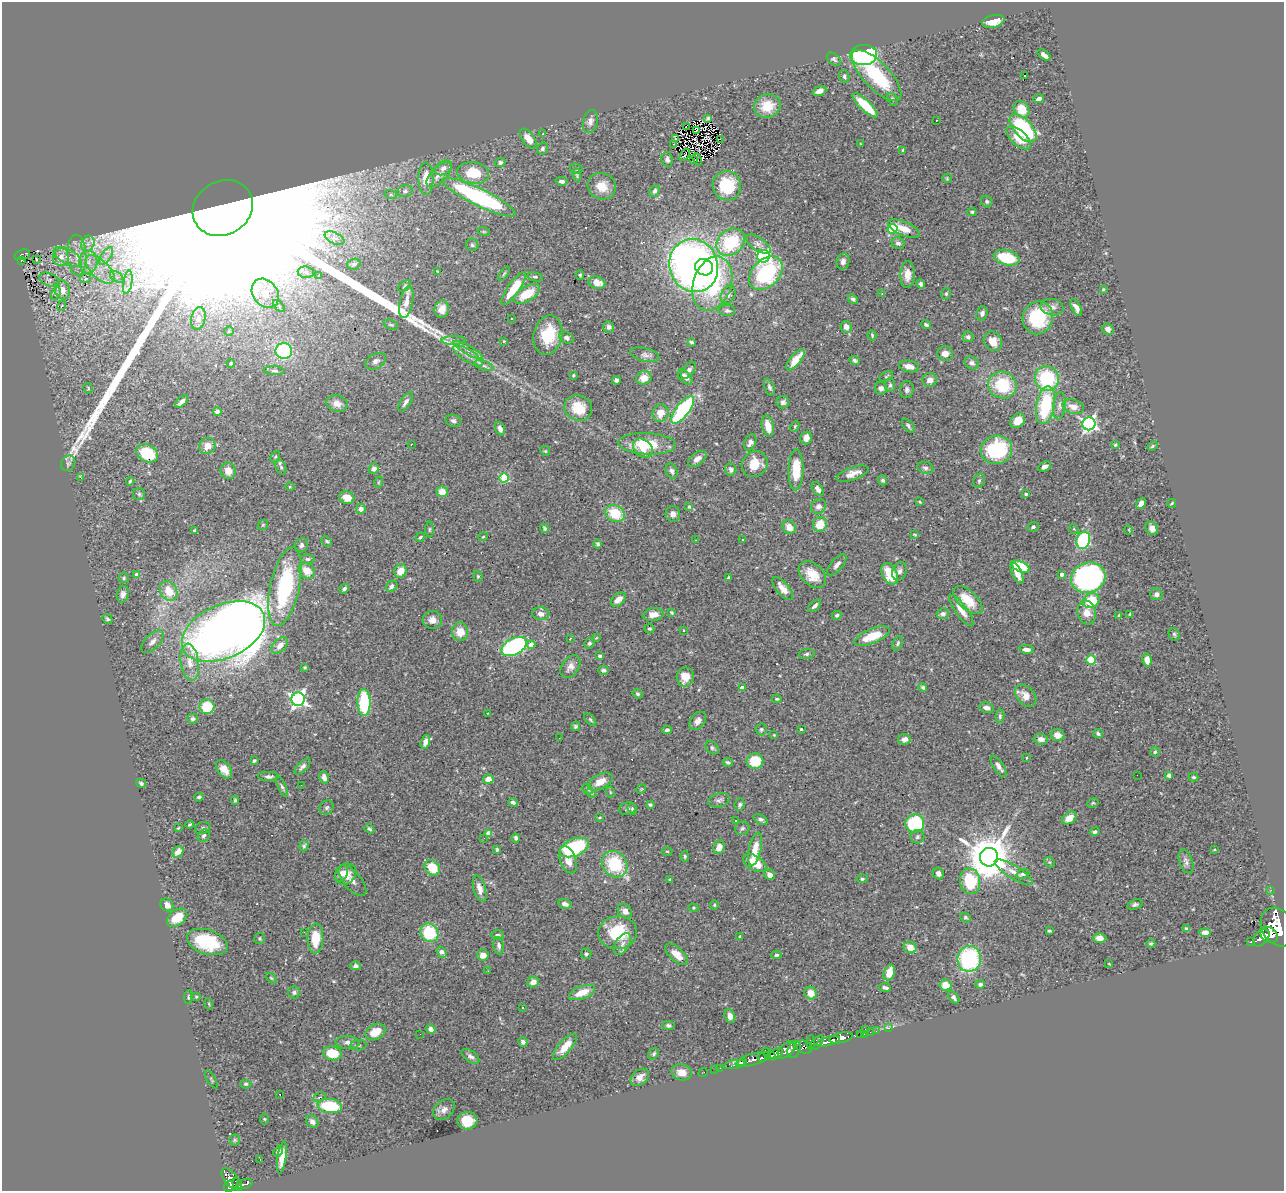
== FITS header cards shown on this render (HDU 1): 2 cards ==
NAXIS1  =                 1282
NAXIS2  =                 1189

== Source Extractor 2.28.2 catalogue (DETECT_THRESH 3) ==
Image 1282 x 1189 px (HDU 1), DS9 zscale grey, 1 PNG px = 1 image px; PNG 1286 x 1193 px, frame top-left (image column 1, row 1189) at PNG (2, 2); each listed source drawn as its Kron ellipse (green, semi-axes under 4 px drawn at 4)
Background 0.763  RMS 0.027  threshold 0.0798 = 3 sigma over >= 5 px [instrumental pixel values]
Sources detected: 508; of the 508, the 500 brightest by FLUX_AUTO listed and drawn (8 fainter detections omitted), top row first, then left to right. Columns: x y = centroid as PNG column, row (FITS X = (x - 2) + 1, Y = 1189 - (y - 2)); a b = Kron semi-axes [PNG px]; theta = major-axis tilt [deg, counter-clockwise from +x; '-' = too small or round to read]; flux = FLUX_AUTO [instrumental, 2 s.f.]
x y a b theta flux
993 21 11 6 13 22
863 55 13 10 3 260
1044 55 7 4 -38 8.4
834 59 8 5 -39 3.7
877 75 33 13 -46 110
1024 75 3 3 - 44
844 76 6 5 - 3.6
819 91 7 4 20 8.9
892 99 7 5 -62 3.5
1039 99 5 3 - 6
865 105 16 5 -43 59
767 106 13 11 19 43
1021 109 9 7 -50 37
708 118 4 3 - 2.7
936 120 3 2 - 2.4
590 121 11 7 77 8.9
686 126 3 2 - 1.3
1023 128 17 9 -47 180
697 130 3 2 - 1.3
543 134 3 2 - 9.9
528 138 11 6 -54 22
1019 138 15 7 -41 34
675 139 3 2 - 2.4
720 139 2 2 - 1.7
674 144 3 3 - 11
860 144 4 3 - 1.5
543 149 6 5 - 4.6
903 150 4 3 - 2.2
685 155 7 2 53 1.6
667 159 7 5 -80 5.4
697 159 6 2 -67 2.7
694 160 3 2 - 6.6
500 162 5 4 - 3.6
443 168 9 6 33 7.6
576 169 6 5 - 2.8
473 173 16 11 -8 57
439 175 16 7 44 16
577 175 6 4 -81 2.7
426 178 16 7 -89 26
947 178 5 4 - 2.2
561 181 6 4 -7 6.1
602 186 14 13 - 29
727 186 15 14 - 79
405 191 8 6 15 4.6
655 191 6 5 - 4.7
391 195 6 4 -18 2.5
479 197 40 8 -26 320
987 202 6 5 - 3.3
223 208 31 27 31 480000
972 212 4 4 - 2.7
893 229 5 5 - 130
904 229 17 7 -23 26
484 232 6 4 -19 2.5
334 238 10 5 -26 8
731 242 15 12 42 110
898 243 6 5 - 5.6
88 244 8 6 69 8.3
758 244 14 6 -33 8.9
472 245 6 6 - 3.2
22 255 8 5 17 85
77 255 20 9 -87 28
106 256 10 5 55 8.6
763 256 6 6 - 240
61 257 9 8 - 15
68 257 16 7 -28 17
1007 258 13 7 -15 85
36 259 3 2 - 4.5
21 260 3 3 - 20
843 261 8 6 75 7.6
88 262 11 9 84 17
354 264 7 5 15 3.6
694 265 27 24 -70 1100
704 267 9 8 - 110
100 269 18 9 -45 28
437 271 3 2 - 1.5
306 272 8 5 -7 6.6
766 273 19 13 44 180
504 274 8 3 56 2.3
319 275 3 2 - 1
580 275 5 3 - 2.7
907 275 13 7 87 18
117 277 7 5 -34 6
535 277 8 4 -12 3.2
85 278 5 5 - 7.5
49 280 11 6 -20 2.7
128 282 12 4 81 8.8
597 283 8 6 -16 22
712 284 28 19 72 230
921 284 5 4 - 4.3
405 286 7 4 36 3.1
514 289 20 6 54 49
1103 289 4 3 - 1.8
62 290 9 7 -75 14
265 293 16 12 -53 29
56 294 7 4 62 2.9
527 294 14 7 32 42
882 294 4 3 - 1.5
946 294 6 4 76 2.7
728 295 9 7 65 8
853 299 6 4 -38 4.4
406 302 16 6 78 20
61 306 5 3 - 1.9
279 306 7 4 -46 2.7
1052 307 11 8 -9 9.9
1076 308 9 4 -61 8.6
442 309 9 7 78 15
727 311 8 5 -4 4.7
982 313 7 5 68 7.6
198 318 11 7 77 11
1038 318 17 15 71 100
511 319 2 2 - 1.8
391 325 7 4 -21 3.2
926 325 4 3 - 3.1
609 327 5 5 - 7
846 327 6 5 - 10
1108 329 6 5 - 7.3
229 331 5 4 - 2
548 335 20 14 77 63
872 335 5 3 - 2.2
968 337 5 5 - 4.2
567 338 7 5 -23 6.6
454 340 12 4 0 5.5
504 341 2 2 - 1.4
993 341 10 8 -54 22
691 342 4 3 - 3.3
468 350 17 4 -30 9.6
284 351 8 8 - 150
945 354 8 7 - 12
645 355 15 6 -14 8
468 356 17 6 -33 12
795 360 13 5 50 32
855 360 5 4 - 4.2
376 361 11 7 29 8.9
231 363 4 4 - 2.5
972 363 7 6 - 6.7
484 366 10 4 -19 5.1
909 366 10 5 -11 15
688 370 10 5 55 8.4
274 371 10 3 -2 3.7
573 375 4 3 - 2
886 376 7 4 27 2.1
685 377 9 5 -47 12
644 378 8 6 19 18
1047 378 12 12 - 150
617 380 4 4 - 7.1
930 380 7 7 - 11
890 385 6 5 - 4.1
1002 385 14 13 - 82
769 387 9 5 -69 4.8
88 388 5 4 - 2
881 388 6 6 - 7.1
907 390 8 6 81 5.8
182 402 8 4 45 8.4
406 402 11 5 57 7.4
783 402 6 6 - 5.2
337 404 11 8 -16 13
1046 405 19 9 79 120
1059 406 14 6 84 8
1073 407 11 7 -17 16
578 408 14 12 -27 44
683 410 16 6 52 210
217 412 4 4 - 9
660 413 9 8 - 19
453 421 8 6 -17 5.3
1018 421 8 6 45 23
1089 424 6 6 - 540
768 426 11 5 -76 26
795 426 5 3 - 2.3
908 426 8 4 -49 4.1
500 429 7 4 -70 8.8
806 438 6 5 - 10
750 442 8 5 65 9.4
411 444 3 2 - 2.1
647 444 29 10 -3 65
1115 445 3 2 - 1.8
207 446 8 8 - 17
1152 446 6 3 29 2.2
643 448 11 8 -44 20
996 450 16 14 18 150
545 451 5 4 - 2.2
147 453 11 8 -27 64
275 457 6 4 58 2.3
697 459 10 6 37 11
68 463 8 6 55 4.9
755 464 13 12 - 34
281 467 8 5 -70 4.3
1045 467 7 4 26 7.9
925 468 8 6 -19 5.2
374 469 5 5 - 7.3
731 470 6 5 - 6.1
796 470 20 7 89 56
228 471 8 7 - 16
672 471 8 5 -67 5.5
852 474 17 6 19 16
81 478 3 2 - 3.5
504 478 5 4 - 110
883 480 5 4 - 4
130 481 4 3 - 2.4
979 481 7 5 74 4
379 482 6 3 70 1.9
290 487 4 3 - 1.5
818 489 7 5 -53 7.4
442 492 5 5 - 23
139 494 6 6 - 3.6
1026 494 4 4 - 2
347 498 8 6 -21 22
920 502 3 3 - 2.2
1141 503 6 4 55 11
1172 503 4 2 - 1.8
819 506 8 7 - 8.9
689 507 4 3 - 3.3
361 509 5 5 - 8.7
615 513 10 8 -29 55
673 514 8 7 - 8
820 524 7 6 - 34
263 525 6 4 45 2.2
789 527 7 6 - 19
1033 527 6 4 17 3.5
544 528 5 4 - 2.8
1152 528 7 6 - 9
429 529 8 4 90 2.5
1074 529 5 4 - 2.6
194 530 4 3 - 2
1129 530 5 3 - 1.3
915 535 4 2 - 1.9
420 537 5 3 - 2.3
483 537 5 3 - 1.6
696 540 3 2 - 1.8
742 540 3 3 - 3.1
1083 540 9 6 72 160
327 541 6 4 -44 2.8
598 544 4 4 - 3.7
301 545 7 6 - 5.4
308 559 7 5 0 3.9
837 565 13 6 49 8.1
1020 567 9 5 -22 80
307 571 9 7 -44 28
400 571 7 6 - 23
899 571 9 7 68 6.9
1017 573 11 5 -65 16
890 574 11 7 -63 53
1062 574 4 4 - 8
137 575 4 4 - 18
812 575 16 10 -43 31
478 576 5 4 - 2.4
728 577 3 3 - 2
124 578 5 5 - 2.8
1088 578 17 15 18 430
285 586 40 14 78 200
392 586 6 5 - 6.9
344 589 5 4 - 4.8
783 589 14 6 -50 18
169 591 10 8 -59 35
123 594 8 6 77 8.7
1156 594 6 6 - 6.8
618 600 8 5 40 16
968 600 18 9 -43 40
1091 601 8 7 - 63
815 606 8 4 45 5.5
961 610 19 5 -53 16
672 612 3 3 - 2.4
1087 612 12 9 -77 20
541 614 8 6 -8 9.2
943 614 6 5 - 5.4
1130 614 4 3 - 1.5
653 615 10 6 9 13
837 615 5 4 - 3.7
1119 615 4 3 - 3.3
107 619 5 4 - 3.4
432 620 10 9 - 13
649 629 5 4 - 3.2
684 630 3 3 - 5.5
223 632 44 26 24 2700
460 632 9 8 - 24
1174 634 6 5 - 3.1
872 636 19 7 23 42
596 638 4 2 - 1.2
570 639 3 2 - 1.3
152 642 14 7 46 10
589 643 5 5 - 3.3
898 643 7 5 63 3.7
280 645 10 6 45 11
531 645 4 4 - 16
514 647 14 8 29 300
1026 649 7 4 -7 8.7
807 654 8 5 10 4
600 656 4 3 - 4.3
1091 660 5 4 - 89
1147 660 6 4 -79 14
190 662 19 9 -82 22
305 667 3 3 - 2.1
570 667 13 8 55 11
604 670 5 4 - 5.9
685 677 9 8 - 24
923 687 4 3 - 3
742 688 3 3 - 7.6
638 694 5 4 - 3.3
1026 696 13 8 -48 18
298 699 6 6 - 590
777 699 4 3 - 2.5
364 702 14 6 -89 120
207 707 7 7 - 57
986 708 7 5 -13 7.6
488 713 4 2 - 1.1
1000 716 7 4 82 3.4
193 719 5 5 - 4.9
590 720 7 4 -47 2.6
698 721 10 7 53 12
575 726 5 4 - 3.3
761 729 6 5 - 3.5
801 729 3 3 - 2.6
667 730 5 4 - 4.5
1098 734 5 4 - 3.4
774 735 4 4 - 1.7
1058 735 7 6 - 14
559 738 3 2 - 3.3
904 739 6 5 - 9.3
1041 739 7 5 -2 9.1
425 742 7 4 72 11
712 748 7 5 -46 3.4
1155 752 4 4 - 2.9
1027 758 3 2 - 1.3
254 761 4 3 - 3.1
755 761 8 8 - 46
728 762 5 4 - 3.4
999 766 12 5 -56 9.8
303 767 10 5 45 6.9
224 769 10 6 -54 17
1137 775 2 2 - 16
1169 775 4 4 - 5.5
269 777 11 5 0 6
324 777 6 4 -77 7.7
1194 777 5 3 - 2.6
488 779 5 5 - 15
600 782 13 7 26 21
141 783 5 4 - 3.3
301 785 3 2 - 1.8
282 787 11 4 -64 4.2
588 789 6 4 -45 3.1
641 789 5 4 - 1.7
610 792 5 3 - 2.1
591 793 5 4 - 2.2
199 797 5 3 - 2.5
235 800 4 4 - 2.4
719 800 11 7 15 6.1
513 802 5 4 - 6.2
1093 803 6 4 27 2.4
650 805 4 3 - 2.9
740 805 6 5 - 4.9
327 807 7 6 - 4.4
628 809 8 6 13 5.2
632 809 6 4 -70 2.8
600 818 4 2 - 1.6
1069 818 8 5 33 20
761 819 8 4 -30 5.1
736 821 3 3 - 3.6
189 824 4 3 - 2.5
915 824 9 9 - 140
178 828 3 2 - 1.4
203 828 8 6 18 3.9
742 828 7 6 - 4.3
369 829 5 4 - 3
1095 832 5 4 - 4.1
489 833 4 4 - 25
204 836 7 5 44 4.7
917 837 7 6 - 4.9
484 838 3 3 - 2.1
516 838 4 3 - 4.1
304 846 6 4 72 2.8
719 847 7 5 68 14
574 848 15 8 22 150
755 849 17 6 78 31
497 850 4 3 - 2.9
1214 850 4 2 - 1.4
667 851 5 3 - 1.7
178 852 6 5 - 15
685 856 6 4 -88 2.4
989 857 9 9 - 8100
568 860 14 8 -70 19
1186 861 12 6 -70 7.2
1049 862 6 4 -43 2.3
755 863 12 7 -31 42
615 864 14 12 -49 100
432 868 8 7 - 43
1014 872 22 6 -32 15
342 873 9 6 62 8.4
346 874 11 10 - 17
938 874 6 5 - 7.7
1023 874 6 4 22 6.6
769 875 6 5 - 7.3
670 879 3 3 - 2.4
862 879 5 4 - 2.7
352 881 19 8 -49 13
970 881 13 10 -79 92
480 888 13 6 -75 13
1271 890 2 2 - 10
565 904 6 4 -18 7.8
1135 904 8 4 18 4.4
167 905 7 6 - 12
714 905 4 4 - 2.1
693 908 5 4 - 2
625 911 8 6 -48 12
965 917 5 4 - 3.3
177 918 11 7 36 38
1278 927 20 16 -58 6100
1187 929 4 3 - 3
1049 931 3 3 - 2.3
304 932 3 2 - 1.9
1205 932 6 4 -1 9.4
429 933 10 8 -51 96
618 933 19 16 6 87
497 935 7 5 -1 4.7
1269 935 9 7 -38 2300
739 936 3 3 - 2.8
260 938 5 5 - 2.7
315 938 15 8 89 45
1100 938 6 5 - 12
1261 938 10 6 50 2000
207 942 21 12 -17 100
1251 942 3 3 - 73
622 944 12 7 59 11
1151 944 4 3 - 2.2
499 946 8 5 -82 5.3
910 947 7 5 -27 18
442 952 6 4 -54 13
586 954 5 5 - 3.8
676 954 14 6 -43 21
483 955 6 5 - 13
776 955 5 4 - 3.6
969 959 13 12 - 190
1109 964 4 2 - 1.1
356 966 5 4 - 5.5
488 971 3 2 - 2.3
889 973 8 5 70 20
271 978 6 4 -44 2.2
533 982 6 5 - 12
980 984 5 4 - 4.3
946 985 6 5 - 27
885 988 6 3 -6 5.4
294 992 6 6 - 4.6
582 992 14 6 22 30
811 993 6 6 - 17
188 997 7 4 85 2.3
196 997 5 3 - 1.8
954 997 7 4 -49 5.4
209 1004 6 3 -72 2
523 1008 3 2 - 1.2
730 1016 7 5 -67 13
668 1025 6 4 -6 3.9
888 1028 3 2 - 23
431 1029 5 4 - 7.4
865 1029 2 2 - 51
876 1031 2 2 - 9.5
375 1032 10 7 29 29
870 1032 2 2 - 11
420 1034 2 2 - 1
864 1034 2 2 - 12
860 1035 3 2 - 26
841 1038 12 5 13 1500
523 1042 5 4 - 6.1
828 1042 12 4 15 1300
347 1043 12 6 -3 9.2
811 1043 7 4 88 460
817 1043 9 5 49 340
358 1045 8 5 6 4.1
565 1047 16 6 49 28
804 1047 8 6 -25 420
786 1050 10 6 43 1100
794 1050 9 6 67 470
332 1053 9 7 -10 49
654 1054 6 5 - 3.7
769 1054 8 4 -41 940
775 1054 8 5 17 1700
470 1056 10 5 -34 7
762 1058 4 3 - 400
753 1059 18 5 17 1200
742 1062 4 3 - 280
734 1065 10 3 11 140
720 1068 2 2 - 6.7
715 1069 2 2 - 6.5
682 1072 10 8 -13 16
703 1073 5 2 - 12
640 1077 10 7 40 14
211 1079 10 2 -59 2
246 1084 5 4 - 2.7
280 1094 2 2 - 1.3
319 1097 7 4 26 3.3
330 1106 12 7 -7 96
444 1109 12 9 42 11
264 1119 6 4 -88 1.8
467 1121 10 9 - 36
312 1122 7 5 -48 8
235 1140 5 5 - 2.7
278 1151 6 4 52 5.3
282 1158 16 4 82 15
260 1159 3 2 - 8.7
230 1179 12 6 -54 550
244 1184 8 5 13 150
237 1185 6 3 -65 230
229 1186 5 5 - 410
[8 fainter detections neither listed nor drawn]